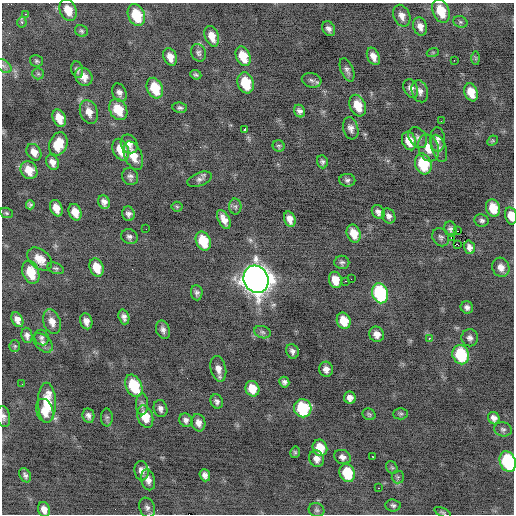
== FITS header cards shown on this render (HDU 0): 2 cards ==
NAXIS1  =                  512 / Axis length
NAXIS2  =                  512 / Axis length

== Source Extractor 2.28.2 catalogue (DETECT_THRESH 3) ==
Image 512 x 512 px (HDU 0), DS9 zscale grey, 1 PNG px = 1 image px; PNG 516 x 516 px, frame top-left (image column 1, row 512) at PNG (2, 3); each listed source drawn as its Kron ellipse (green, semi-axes under 4 px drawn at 4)
Background -0.649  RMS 0.82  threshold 2.47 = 3 sigma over >= 5 px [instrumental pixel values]
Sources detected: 156; all 156 listed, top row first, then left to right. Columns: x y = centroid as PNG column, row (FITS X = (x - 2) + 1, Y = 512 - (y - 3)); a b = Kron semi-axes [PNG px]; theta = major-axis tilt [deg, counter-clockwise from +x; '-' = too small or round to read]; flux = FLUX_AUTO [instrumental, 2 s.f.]
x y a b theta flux
68 10 11 8 -67 800
441 11 12 8 -67 1300
26 14 3 2 - 81
136 15 11 8 -67 2100
402 16 11 8 -67 390
22 22 5 4 - 120
460 22 7 5 -21 110
420 26 9 6 -73 350
329 29 8 6 -57 230
81 31 7 5 -23 110
212 36 11 7 -69 620
433 52 6 4 18 71
198 53 9 7 -66 180
243 56 10 7 -66 1200
373 56 9 6 -65 380
170 57 9 6 -67 500
476 58 7 4 -89 79
454 60 3 2 - 64
36 61 6 6 - 110
4 66 9 5 -37 150
77 70 8 6 -74 170
347 70 12 6 -68 210
38 74 6 5 - 100
196 75 6 4 -22 98
84 77 9 8 - 480
312 80 10 7 -16 200
246 83 11 8 -72 1600
155 88 11 7 -67 1600
411 89 10 6 -68 300
420 91 11 8 -73 300
471 92 9 6 -70 800
119 93 9 7 -68 230
358 106 11 7 -68 1000
180 108 7 5 -9 140
118 110 11 8 -61 1300
300 111 6 5 - 210
89 112 12 8 -71 500
59 118 9 6 -67 780
441 121 3 2 - 48
351 128 11 7 -74 290
244 129 4 3 - 1000
418 138 11 8 -54 250
438 139 12 7 -87 260
409 141 9 7 -71 910
492 141 6 4 44 75
58 144 12 8 69 1100
129 144 10 8 -57 340
279 146 6 5 - 100
428 148 14 10 -71 800
439 148 14 7 -71 260
121 150 11 7 -67 1000
34 152 9 6 -54 410
133 156 15 8 -68 860
52 162 8 6 -63 320
322 162 6 5 - 140
423 164 11 8 -71 2300
29 170 9 8 - 750
130 176 9 8 - 200
199 179 13 6 21 220
347 180 8 6 -3 160
104 202 7 5 -66 260
30 205 4 3 - 98
177 207 5 5 - 73
235 207 8 6 -87 140
56 208 8 6 -66 600
493 208 9 7 -72 1200
75 212 8 6 -67 680
378 212 7 6 - 230
6 213 6 5 - 84
128 214 7 6 - 210
389 216 8 6 -59 200
511 216 9 6 -78 730
224 219 10 5 -61 440
290 219 8 5 -73 410
482 220 7 6 - 160
146 229 2 2 - 95
450 229 7 6 - 180
458 231 3 2 - 400
354 233 9 6 -67 830
129 237 8 7 - 190
441 237 9 8 - 180
451 238 4 2 - 1500
203 241 10 7 -67 1800
458 245 3 2 - 540
469 247 7 5 -73 270
40 259 14 9 -40 680
342 262 7 6 - 150
97 267 9 6 -68 860
501 267 10 8 -65 440
56 268 8 5 -22 120
31 272 12 8 -70 1300
256 279 14 12 -63 73000
351 279 2 2 - 25
335 280 8 6 -77 790
345 281 3 2 - 210
197 293 8 5 -85 180
380 293 10 8 -70 5500
467 307 6 6 - 220
124 317 7 5 -72 250
17 320 8 5 -63 350
86 321 8 6 -74 320
344 321 8 7 - 1000
52 322 12 8 -71 480
163 330 9 6 -69 240
262 332 8 6 -17 150
377 334 8 7 - 470
27 335 8 5 -81 210
42 338 8 7 - 150
429 338 3 2 - 470
470 338 8 8 - 240
43 343 11 7 -46 270
15 346 5 5 - 77
292 351 7 6 - 200
461 355 10 8 -68 3300
218 369 13 7 -78 410
326 369 7 7 - 330
284 382 5 5 - 160
22 384 2 2 - 26
134 386 12 8 -65 2700
252 389 8 7 - 940
350 398 6 5 - 290
217 401 7 6 - 200
47 403 20 9 -90 1700
142 404 11 6 -90 190
303 408 9 8 - 3800
160 409 8 6 -75 230
45 411 12 8 -71 780
369 414 7 5 -28 110
401 414 7 5 2 110
4 416 10 6 -80 200
88 416 7 6 - 220
145 417 11 7 -70 1100
107 418 9 6 -89 130
494 418 6 5 - 290
186 420 7 6 - 200
198 423 9 7 -79 330
503 429 9 7 -14 170
320 448 8 7 - 1200
295 452 6 4 77 90
342 457 8 7 - 290
373 457 3 2 - 240
317 459 8 7 - 390
508 462 10 8 -70 4900
392 468 7 5 -52 100
142 471 10 7 -82 360
347 473 9 7 -72 2200
25 475 7 5 -61 160
205 475 6 5 - 240
398 477 6 6 - 120
148 480 10 7 -75 330
379 488 2 2 - 50
393 505 8 6 -6 140
147 508 10 7 -68 210
44 509 8 6 -72 370
317 510 8 7 - 140
443 512 9 4 -23 93
At the frame edge (FLAGS 8, measured only in part): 7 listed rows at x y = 4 66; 511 216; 4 416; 508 462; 147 508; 44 509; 443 512